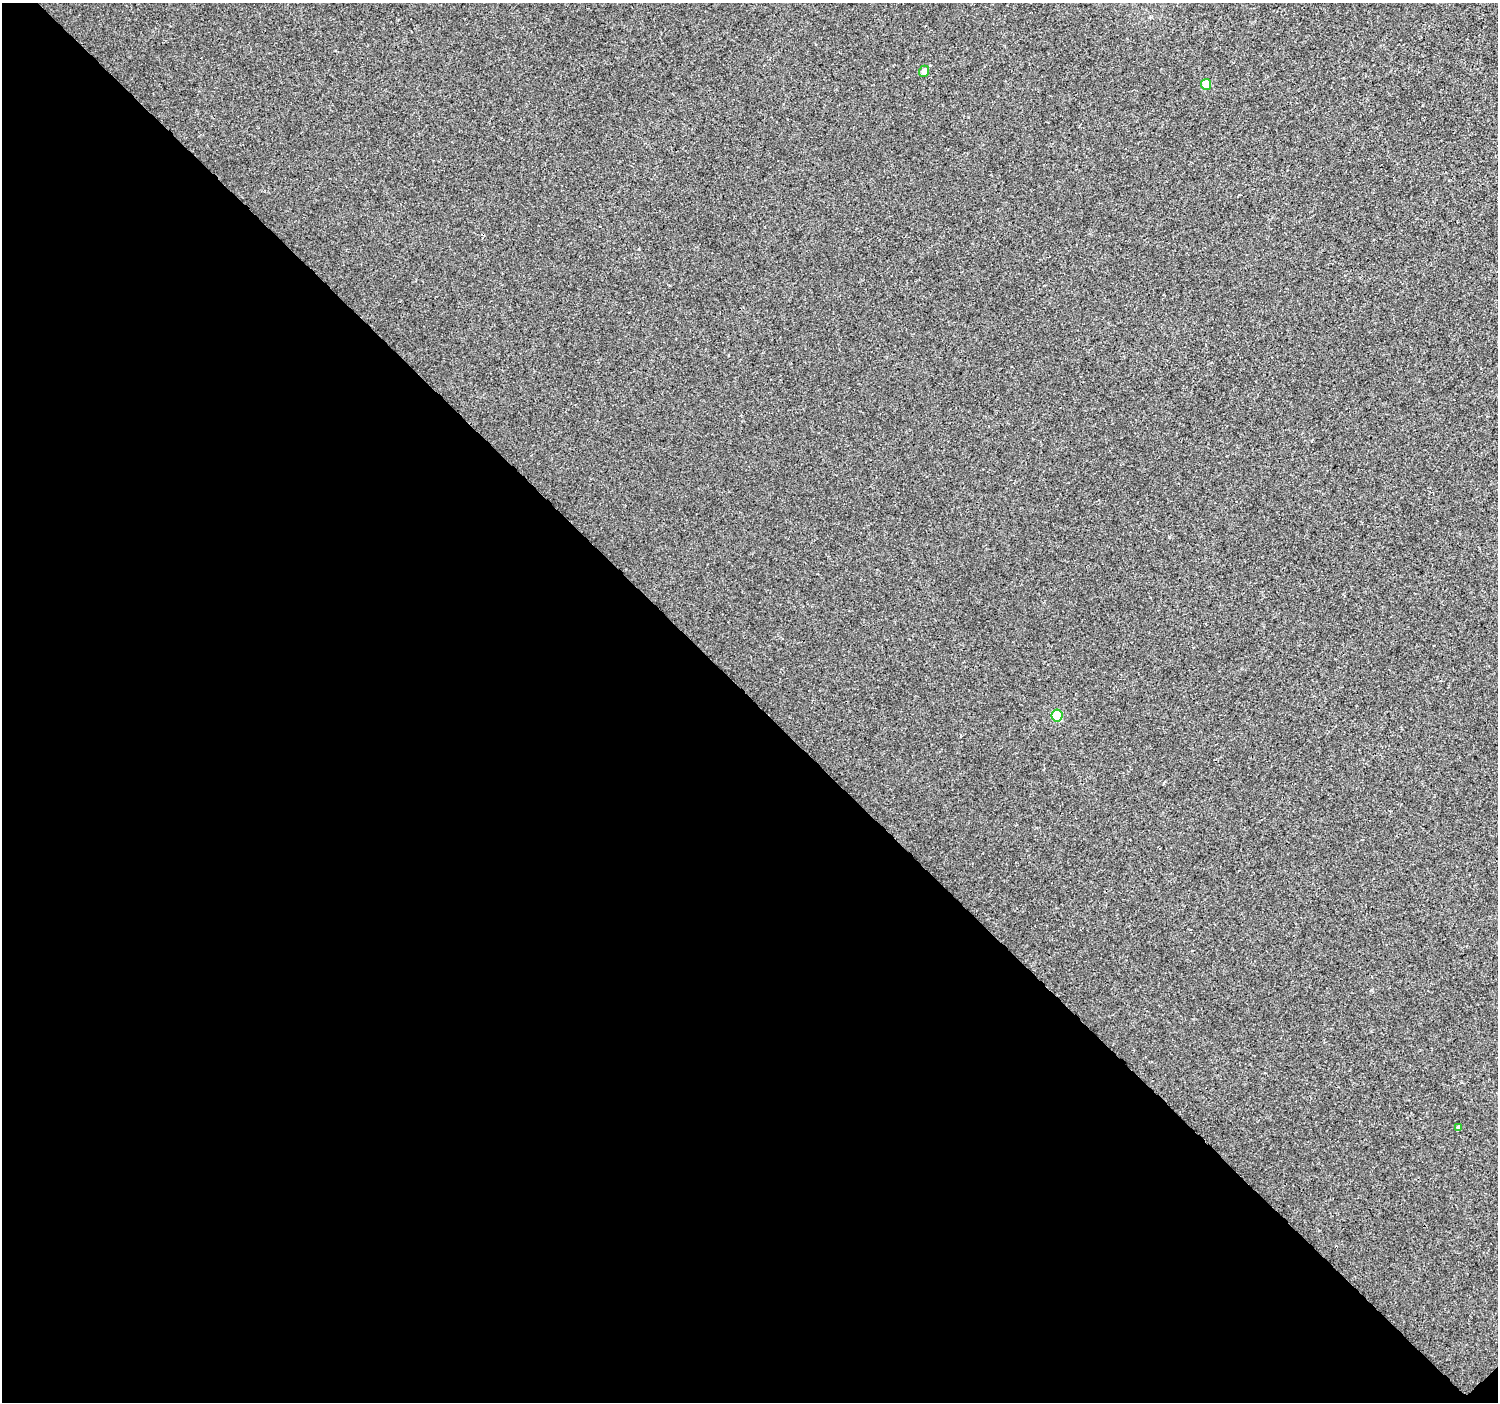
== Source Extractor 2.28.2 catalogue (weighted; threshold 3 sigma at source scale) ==
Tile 14 of 4 x 4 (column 2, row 4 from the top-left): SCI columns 1535-3030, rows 192-1591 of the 6066 x 6047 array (HDU 1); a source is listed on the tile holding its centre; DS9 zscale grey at full resolution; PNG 1500 x 1404 px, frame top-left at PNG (2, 3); each listed source drawn as its Kron ellipse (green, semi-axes under 4 px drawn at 4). Shown black and unused: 50% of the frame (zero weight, under 3 of 4 exposures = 4% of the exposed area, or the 3 px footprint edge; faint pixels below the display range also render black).
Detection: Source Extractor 2.28.2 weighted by HDU 2 'WHT'; one run over the whole footprint, this tile lists its part. Background 2.01e-04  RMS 0.0026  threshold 0.0118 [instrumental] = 3 sigma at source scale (4.5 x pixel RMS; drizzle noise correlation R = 1.50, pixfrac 1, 0.0396/0.0396 arcsec/px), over >= 5 px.
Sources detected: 4; all 4 listed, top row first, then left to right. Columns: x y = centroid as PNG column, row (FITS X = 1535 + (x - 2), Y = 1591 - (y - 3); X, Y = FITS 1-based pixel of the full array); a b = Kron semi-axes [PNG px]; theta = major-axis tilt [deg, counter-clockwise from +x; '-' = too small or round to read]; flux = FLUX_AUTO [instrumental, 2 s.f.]
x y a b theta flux
924 71 5 5 - 1.8
1206 84 5 5 - 5
1057 715 6 5 - 11
1459 1127 4 3 - 0.58